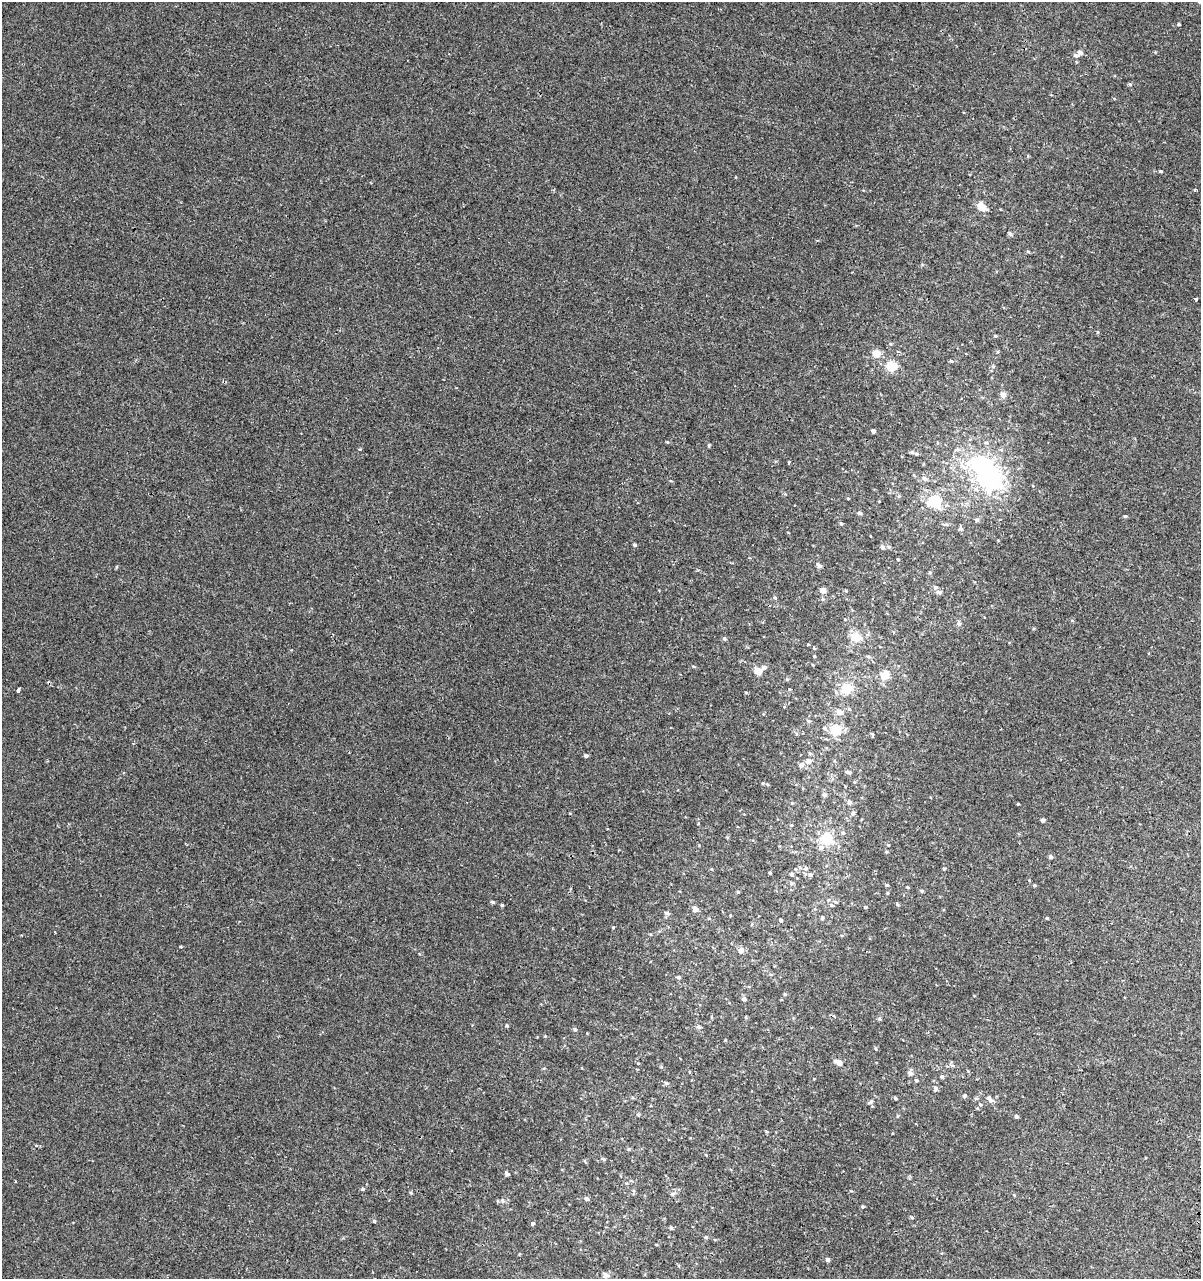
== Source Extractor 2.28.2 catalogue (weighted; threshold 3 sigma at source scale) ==
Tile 6 of 4 x 4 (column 2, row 2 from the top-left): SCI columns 1466-2664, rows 2597-3873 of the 5390 x 5193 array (HDU 1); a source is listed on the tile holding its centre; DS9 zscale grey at full resolution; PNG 1203 x 1281 px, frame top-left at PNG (2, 2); no overlay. Shown black and unused: <1% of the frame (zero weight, under 2 of 3 exposures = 3% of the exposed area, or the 3 px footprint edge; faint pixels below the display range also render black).
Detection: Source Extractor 2.28.2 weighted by HDU 2 'WHT'; one run over the whole footprint, this tile lists its part. Background 1.90e-04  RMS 0.0025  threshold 0.0112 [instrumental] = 3 sigma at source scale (4.5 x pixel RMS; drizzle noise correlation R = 1.50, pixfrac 1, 0.0396/0.0396 arcsec/px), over >= 5 px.
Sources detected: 138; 1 inside a brighter object's white glare — not listed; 1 inside a brighter listed object's ellipse — not listed separately; the other 136 listed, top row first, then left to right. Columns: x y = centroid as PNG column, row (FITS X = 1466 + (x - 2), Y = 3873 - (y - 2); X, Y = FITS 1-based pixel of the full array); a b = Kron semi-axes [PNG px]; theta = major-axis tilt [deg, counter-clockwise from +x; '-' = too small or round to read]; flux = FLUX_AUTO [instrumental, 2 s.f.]
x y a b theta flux
1179 24 3 3 - 0.57
1080 53 5 5 - 1.1
1076 55 6 5 - 0.62
1130 84 5 3 - 0.26
1161 171 4 3 - 0.27
1195 190 3 3 - 0.23
981 206 13 9 -41 1.9
1010 234 6 5 - 0.38
1028 251 5 3 - 0.26
1196 299 4 3 - 0.65
1097 332 5 3 - 0.23
995 336 5 4 - 0.28
891 344 5 3 - 0.22
876 354 8 7 - 2.2
951 361 4 3 - 0.43
891 366 11 9 -8 4
1003 395 9 7 -53 0.96
873 431 4 3 - 0.85
916 454 6 5 - 0.42
789 462 5 3 - 0.17
924 478 7 5 -44 0.52
990 480 23 20 -15 26
899 496 5 3 - 0.25
934 501 15 13 -36 6.6
859 513 6 5 - 0.42
1125 516 4 4 - 0.34
977 520 5 4 - 0.54
841 524 5 3 - 0.34
635 545 5 4 - 0.34
882 547 5 5 - 0.62
889 547 6 4 -71 0.28
898 559 3 2 - 0.23
819 565 10 4 -38 0.56
930 572 5 3 - 0.24
935 587 6 4 -18 0.41
823 590 5 5 - 1.6
938 592 7 5 -3 0.54
775 598 4 4 - 0.29
823 599 5 5 - 0.34
959 623 6 6 - 0.51
856 637 13 10 -17 3.3
724 638 5 5 - 0.41
814 648 4 3 - 0.21
868 656 6 3 -20 0.3
764 667 5 4 - 0.77
758 671 5 4 - 3.4
885 675 10 9 - 2.6
787 679 5 5 - 0.28
847 689 13 12 - 4.4
18 690 4 3 - 0.78
839 712 6 5 - 1.7
835 730 15 13 -39 4.4
872 734 5 3 - 0.27
810 753 5 4 - 0.3
586 756 5 4 - 0.49
808 761 8 7 - 1
801 765 9 6 44 0.83
848 772 7 5 -20 0.51
767 784 6 3 -20 0.26
824 795 6 5 - 0.71
849 802 8 6 -58 0.59
1018 804 4 3 - 0.2
853 813 5 5 - 0.57
1043 820 4 3 - 0.68
698 824 4 3 - 0.34
843 833 6 6 - 0.45
827 838 17 15 -26 6
886 852 4 4 - 0.25
1050 857 5 4 - 0.58
806 868 7 7 - 0.63
711 869 4 3 - 0.21
944 869 4 3 - 0.26
770 873 3 3 - 0.27
791 874 4 4 - 0.48
810 875 6 6 - 0.6
792 883 5 5 - 0.35
887 885 5 4 - 0.29
1035 885 5 3 - 0.22
908 887 4 3 - 0.28
922 891 5 3 - 0.36
738 892 4 4 - 0.22
492 902 5 4 - 0.37
897 904 5 4 - 0.34
502 905 3 3 - 0.3
831 905 5 4 - 0.33
865 907 4 4 - 0.29
695 909 6 6 - 0.76
667 913 7 5 -21 0.5
822 917 5 4 - 0.35
1047 918 5 3 - 0.21
781 920 4 4 - 0.37
650 934 4 3 - 0.21
180 946 3 3 - 0.37
741 950 9 8 - 0.86
679 977 5 4 - 0.39
785 994 4 4 - 0.32
744 999 6 5 - 0.52
879 1019 5 4 - 0.32
507 1025 4 4 - 0.33
698 1027 7 5 -39 0.48
575 1029 5 5 - 0.41
876 1049 5 3 - 0.26
838 1062 10 7 -28 1.1
952 1065 6 3 -20 0.35
910 1073 7 5 82 0.92
941 1077 5 5 - 0.36
916 1080 4 3 - 0.36
666 1083 6 5 - 0.42
935 1089 6 5 - 0.46
964 1096 5 4 - 0.47
895 1098 4 4 - 0.31
990 1099 12 6 -43 1.1
871 1102 6 5 - 0.38
980 1105 5 4 - 0.3
977 1108 4 3 - 0.22
638 1114 5 4 - 0.3
1016 1116 4 4 - 0.49
893 1133 3 2 - 0.32
36 1146 4 4 - 0.35
629 1149 5 5 - 0.32
604 1159 6 4 -21 0.33
507 1174 6 4 -35 0.48
363 1189 5 4 - 0.35
411 1193 4 4 - 0.27
673 1193 8 4 9 0.39
1014 1195 5 3 - 0.22
586 1199 6 5 - 0.56
503 1201 7 6 - 0.64
863 1206 4 4 - 0.31
912 1217 5 3 - 0.27
374 1221 4 4 - 0.28
532 1223 4 3 - 1.2
671 1228 5 4 - 0.35
706 1237 5 4 - 0.35
828 1260 4 4 - 0.75
606 1275 8 7 - 0.8
Unlisted compact peaks at least as high as the median listed source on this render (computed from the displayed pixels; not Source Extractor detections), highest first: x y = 709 445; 667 442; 613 927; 116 567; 545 1036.